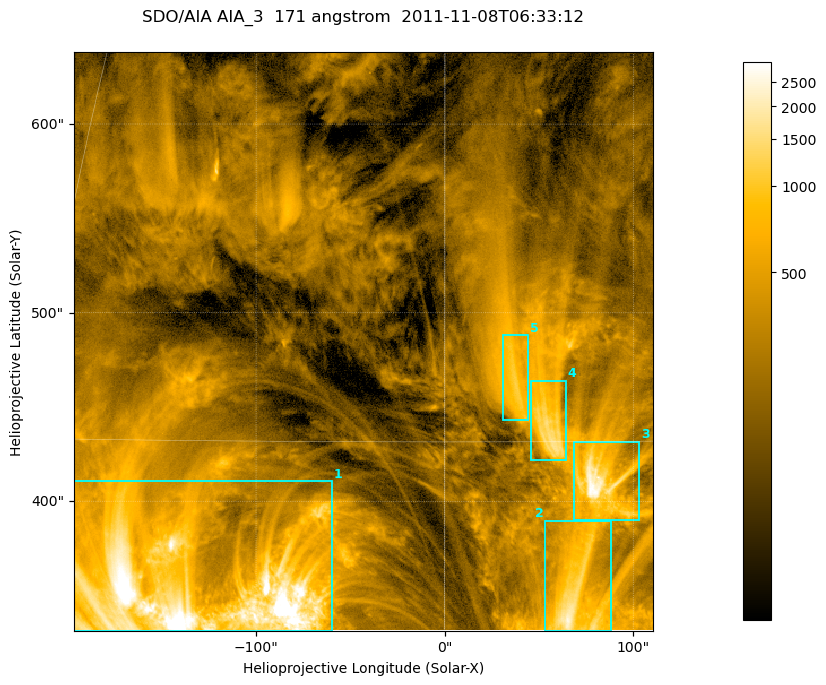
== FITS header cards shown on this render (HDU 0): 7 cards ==
TELESCOP= 'SDO/AIA '
INSTRUME= 'AIA_3   '
WAVELNTH=                  171
WAVEUNIT= 'angstrom'
DATE-OBS= '2011-11-08T06:33:12.34'
CTYPE1  = 'HPLN-TAN'
CTYPE2  = 'HPLT-TAN'

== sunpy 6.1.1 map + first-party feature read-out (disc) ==
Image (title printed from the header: SDO/AIA AIA_3  171 angstrom  2011-11-08T06:33:12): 512 x 512 px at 0.599 arcsec/px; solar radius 968 arcsec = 1615 px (partial field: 3.2% of the solar disc is inside the frame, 100% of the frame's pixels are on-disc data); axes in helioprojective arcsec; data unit not stated in the header (colour bar unlabelled)
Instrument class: DISC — disc imager (sunpy class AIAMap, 171 A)
Bright regions (active regions / flare kernels): reference = the on-disc median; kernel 5 px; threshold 5 sigma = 562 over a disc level ~245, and >= 1.15x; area >= 262 px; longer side >= 6 px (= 3.6 arcsec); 5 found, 5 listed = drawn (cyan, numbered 1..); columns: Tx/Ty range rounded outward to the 2 arcsec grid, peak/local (2 s.f.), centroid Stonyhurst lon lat
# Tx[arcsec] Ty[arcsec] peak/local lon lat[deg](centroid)
1 -198..-60 330..412 20 -9 +25
2 52..88 330..390 9.4 +5 +25
3 68..104 390..432 12 +6 +29
4 44..64 422..464 6.6 +4 +31
5 30..46 442..488 4.5 +3 +32